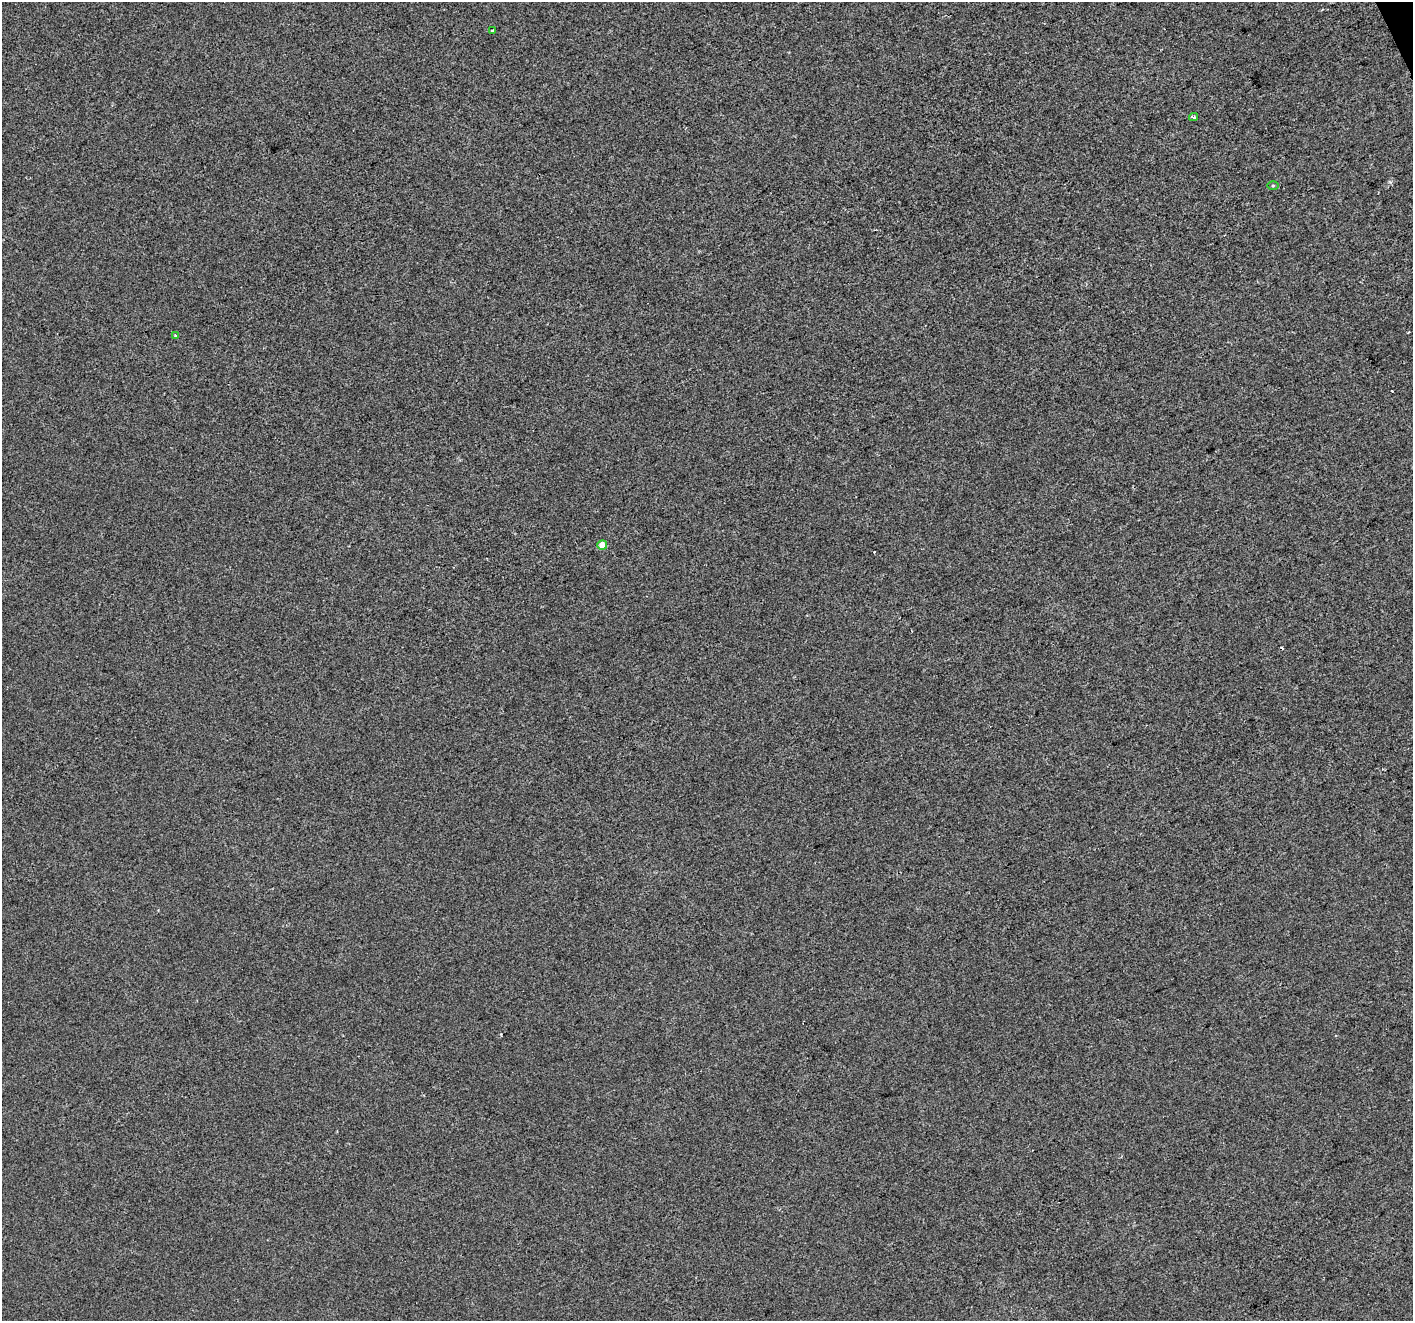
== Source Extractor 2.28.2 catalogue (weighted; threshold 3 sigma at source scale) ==
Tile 10 of 4 x 4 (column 2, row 3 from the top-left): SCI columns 1413-2823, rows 1464-2782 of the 5646 x 5506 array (HDU 1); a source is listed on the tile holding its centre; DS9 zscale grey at full resolution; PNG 1415 x 1323 px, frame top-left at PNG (2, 2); each listed source drawn as its Kron ellipse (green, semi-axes under 4 px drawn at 4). Shown black and unused: <1% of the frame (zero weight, under 2 of 3 exposures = <1% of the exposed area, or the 3 px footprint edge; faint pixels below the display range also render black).
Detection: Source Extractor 2.28.2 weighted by HDU 2 'WHT'; one run over the whole footprint, this tile lists its part. Background -4.19e-04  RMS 0.0056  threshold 0.025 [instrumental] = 3 sigma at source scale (4.5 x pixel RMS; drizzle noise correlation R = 1.50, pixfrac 1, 0.0396/0.0396 arcsec/px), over >= 5 px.
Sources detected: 8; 3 cosmic-ray / hot-pixel residue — neither listed nor drawn; the other 5 listed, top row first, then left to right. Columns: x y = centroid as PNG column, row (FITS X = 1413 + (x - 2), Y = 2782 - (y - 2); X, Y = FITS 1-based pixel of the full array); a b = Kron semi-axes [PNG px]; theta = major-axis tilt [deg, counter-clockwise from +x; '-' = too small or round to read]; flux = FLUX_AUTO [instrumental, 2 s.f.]
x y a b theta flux
492 30 4 3 - 1.6
1194 117 4 3 - 1.2
1273 186 6 4 2 0.67
175 336 4 4 - 0.6
602 545 5 4 - 7.2